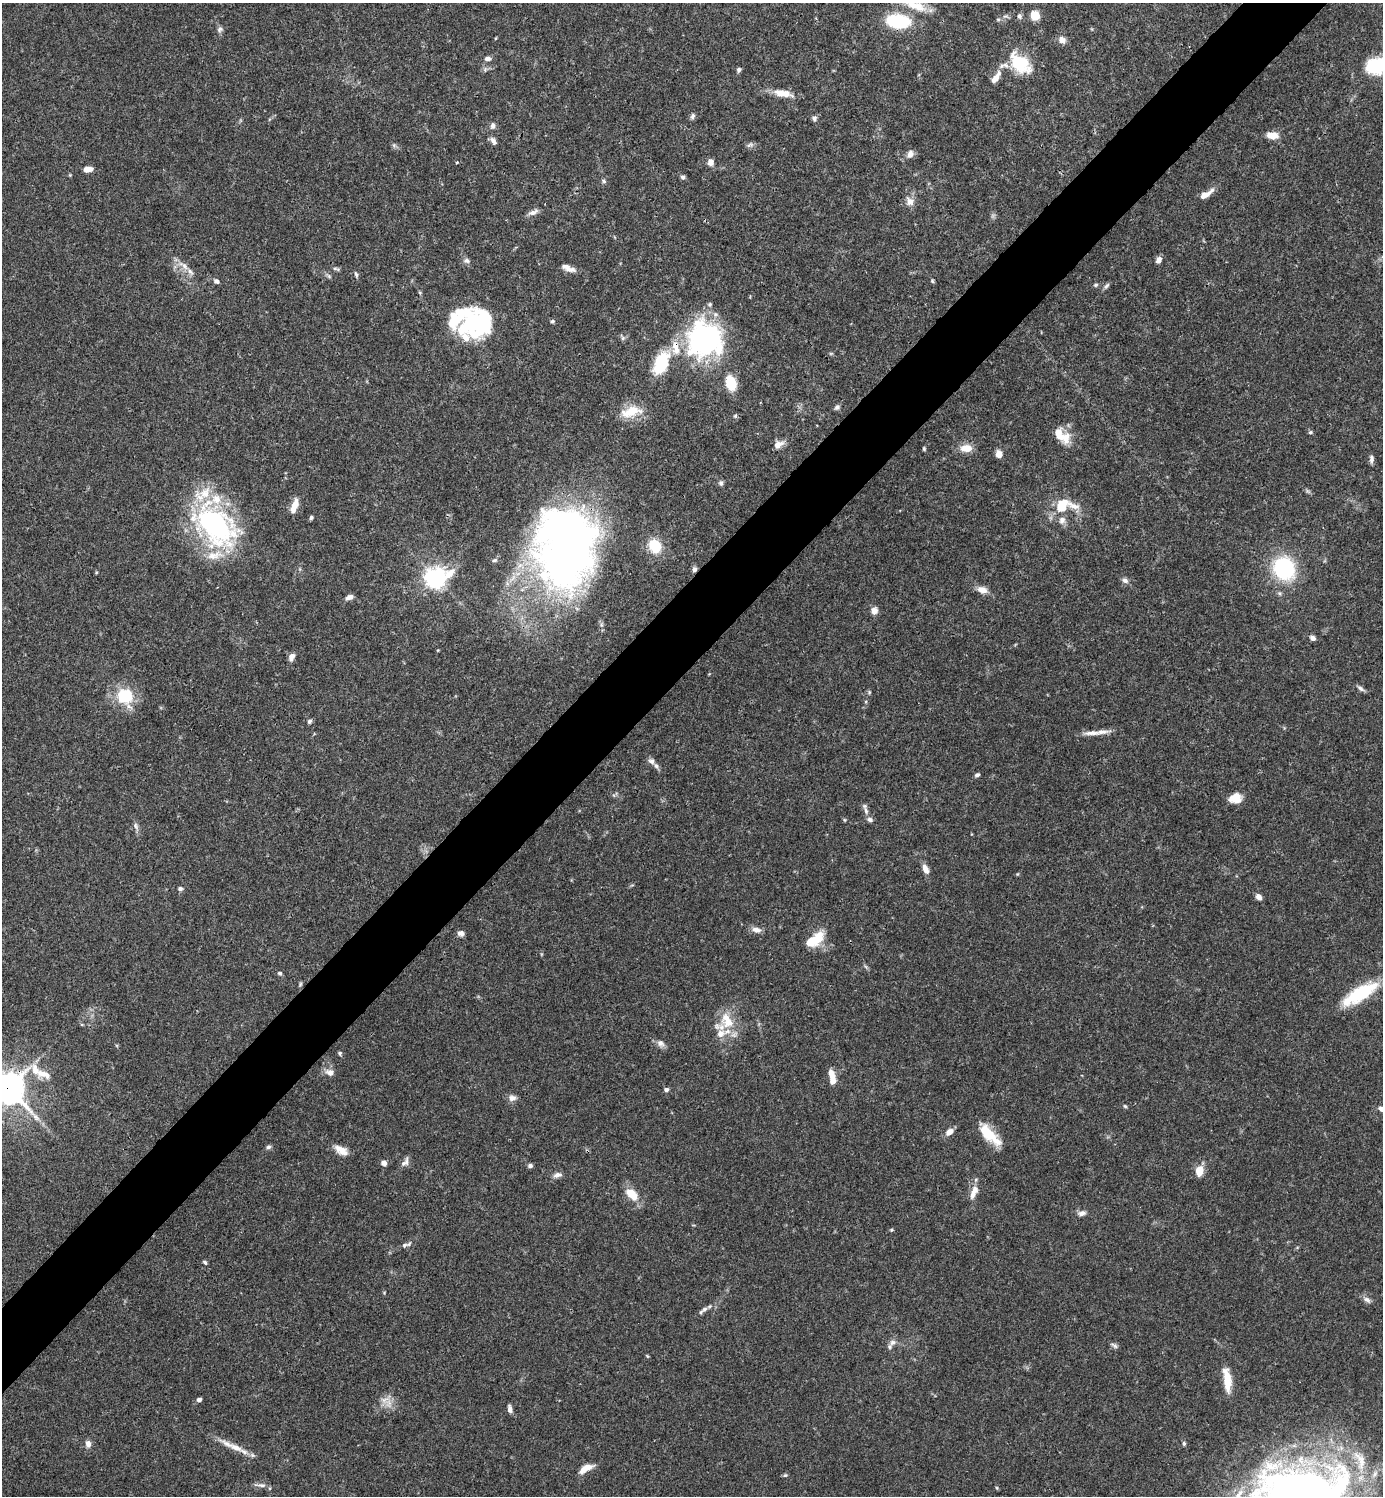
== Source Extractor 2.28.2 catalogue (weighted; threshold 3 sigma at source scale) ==
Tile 10 of 4 x 4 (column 2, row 3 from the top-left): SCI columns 1681-3061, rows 1495-2988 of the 5979 x 5980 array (HDU 1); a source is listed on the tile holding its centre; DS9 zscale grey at full resolution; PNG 1385 x 1498 px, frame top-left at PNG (2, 3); no overlay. Shown black and unused: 5% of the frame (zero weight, under 3 of 4 exposures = <1% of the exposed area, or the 3 px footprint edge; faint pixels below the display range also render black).
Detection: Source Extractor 2.28.2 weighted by HDU 2 'WHT'; one run over the whole footprint, this tile lists its part. Background 0.0656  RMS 0.0031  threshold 0.0141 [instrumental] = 3 sigma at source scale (4.5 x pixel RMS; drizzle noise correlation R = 1.50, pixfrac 1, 0.05/0.05 arcsec/px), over >= 5 px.
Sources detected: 164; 4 inside a brighter object's white glare — not listed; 20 inside a brighter listed object's ellipse — not listed separately; the other 140 listed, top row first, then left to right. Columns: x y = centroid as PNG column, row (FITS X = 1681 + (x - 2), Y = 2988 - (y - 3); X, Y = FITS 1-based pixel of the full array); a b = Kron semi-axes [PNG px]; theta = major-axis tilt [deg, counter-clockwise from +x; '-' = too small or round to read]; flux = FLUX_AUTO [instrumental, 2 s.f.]
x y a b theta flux
913 5 28 12 -22 7.3
1035 15 7 7 - 6.5
1019 16 7 6 - 0.84
898 21 21 11 -7 24
220 29 9 7 46 0.94
496 38 5 3 - 0.26
1062 40 10 8 -33 1.8
488 58 8 6 -3 1.1
1020 63 31 18 -43 13
1378 64 35 17 22 22
739 70 5 5 - 0.8
996 77 18 7 56 3.3
783 93 24 8 -10 4.5
692 116 9 6 69 0.85
814 118 7 6 - 0.89
493 126 8 6 82 1.1
1272 135 12 7 -4 3.5
493 141 10 6 -59 1.3
394 145 6 6 - 0.65
750 145 10 6 21 0.93
910 154 9 7 56 1.9
457 162 4 3 - 0.28
710 162 7 6 - 2
88 169 10 6 6 2.4
683 177 6 5 - 0.68
603 181 7 5 -24 0.58
1206 194 19 6 33 3
910 201 13 10 -47 2.4
533 212 14 6 26 1.6
1159 260 7 6 - 1.6
466 261 10 7 -13 1.1
184 266 20 7 -34 2.7
335 268 8 4 -1 0.62
571 269 15 7 -1 1.9
356 274 9 4 -72 0.62
329 276 8 5 -37 0.7
216 281 8 6 -32 0.92
932 281 6 4 -48 0.39
1095 285 6 5 - 0.54
1106 286 11 5 55 0.75
420 293 5 5 - 0.38
456 318 28 17 71 12
552 321 6 4 3 0.54
483 322 29 17 -89 21
623 338 6 5 - 0.71
705 339 40 39 - 57
831 353 6 4 1 0.38
661 363 33 18 65 13
731 383 13 9 -74 11
837 407 7 5 45 0.85
631 412 29 12 14 6.9
735 416 5 5 - 0.48
1310 432 6 4 4 0.52
1064 437 19 16 -40 5.4
778 444 13 8 31 2.4
966 448 15 9 2 3.9
924 449 5 4 - 0.42
999 454 6 5 - 3.4
1371 459 10 5 -90 1.1
721 483 7 6 - 0.8
295 505 17 7 70 3.7
1062 505 20 12 56 8
311 517 5 4 - 0.59
215 525 60 39 -43 62
564 545 89 63 89 230
655 546 17 14 -61 8.4
495 560 8 5 16 0.69
1284 568 19 16 -62 33
695 569 7 6 - 1
435 577 8 7 - 220
1125 580 9 7 -39 1.1
982 590 14 9 -17 2.6
349 597 9 5 20 1.5
874 611 9 8 - 2
1313 638 6 5 - 1.2
291 657 9 6 69 1.8
1361 688 10 5 -38 0.97
869 692 6 5 - 0.46
125 696 19 17 -57 15
309 721 6 5 - 0.67
1092 733 28 7 3 3.2
651 761 9 7 -42 1.1
977 775 6 5 - 0.68
1235 798 14 10 12 4.2
866 811 11 5 -70 1.3
844 820 5 3 - 0.32
136 826 12 5 -66 1.2
925 869 10 6 -65 2.6
1017 874 5 3 - 0.27
180 889 6 5 - 0.75
1259 897 7 6 - 1.7
756 930 12 7 -11 2
461 933 8 7 - 1.2
818 937 18 11 66 6.8
280 973 5 5 - 0.69
300 984 6 4 69 0.49
1360 994 43 14 32 19
727 1021 23 16 -58 8.5
661 1043 12 9 -50 1.5
340 1053 5 5 - 0.55
330 1072 12 9 -15 2.1
831 1074 11 7 -71 3.1
8 1088 14 12 21 530
666 1090 5 5 - 1
512 1098 11 8 -3 1.6
1125 1106 5 4 - 0.41
1381 1109 6 5 - 1.2
949 1132 9 6 37 2.5
989 1134 30 11 -44 9.6
268 1147 7 6 - 0.72
339 1149 16 9 -13 2.7
405 1162 14 7 54 1.6
384 1163 6 6 - 1.5
530 1166 6 5 - 0.72
1199 1171 10 8 80 4.2
557 1175 12 6 16 1.4
975 1190 13 10 -89 2.7
632 1194 15 9 -45 6.2
1082 1213 12 7 16 1.4
891 1230 5 4 - 0.37
404 1245 10 6 23 1
205 1262 6 4 -70 0.52
384 1293 4 3 - 0.27
1367 1300 12 7 -32 1.3
704 1309 10 6 38 1.2
892 1342 10 8 40 1.4
1114 1345 10 6 -41 0.85
647 1356 6 3 -45 0.32
1227 1380 30 9 -82 6.1
199 1400 5 4 - 0.98
385 1400 19 10 37 3.1
510 1409 9 5 -78 1.2
88 1444 9 7 -74 1.5
1184 1444 6 4 -76 0.56
235 1447 25 9 -22 4.6
586 1468 16 7 29 3.8
785 1475 6 5 - 0.47
260 1485 18 5 -5 1.5
997 1488 6 3 -71 0.34
1300 1494 90 57 10 280
Overlapping masked pixels (flux is a lower limit): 3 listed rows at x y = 564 545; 695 569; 8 1088
Isophote crosses this tile's border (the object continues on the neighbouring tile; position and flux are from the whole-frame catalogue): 6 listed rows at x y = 913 5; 1378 64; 1360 994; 8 1088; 1381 1109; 1300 1494